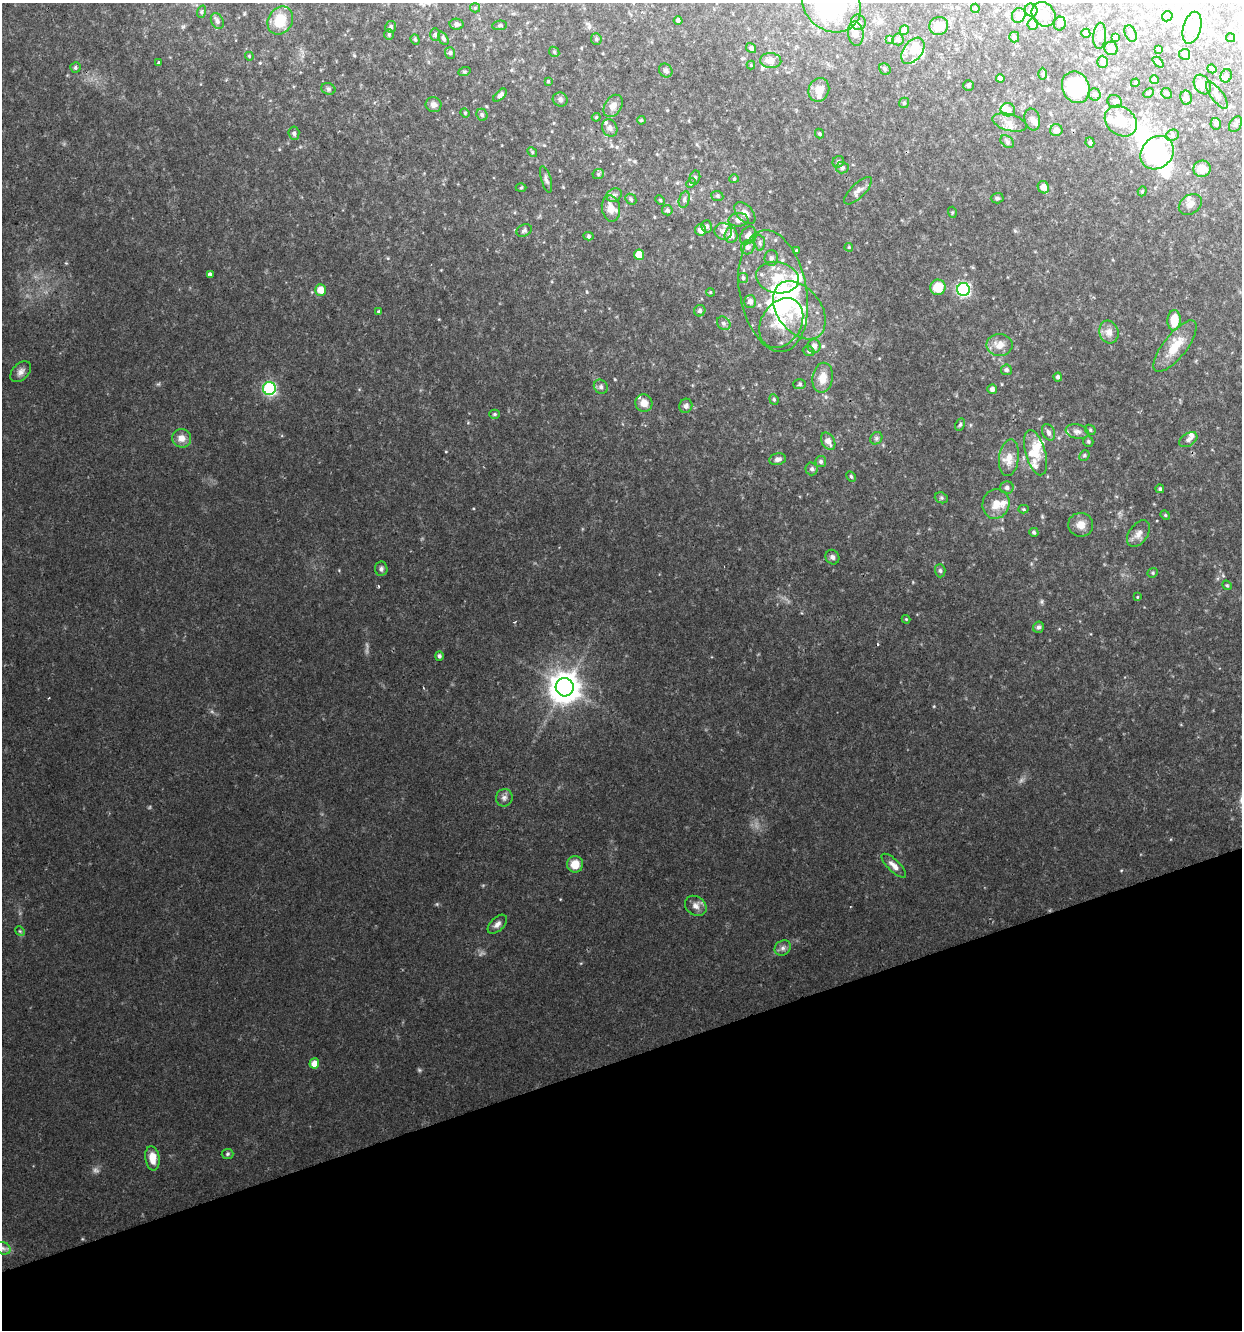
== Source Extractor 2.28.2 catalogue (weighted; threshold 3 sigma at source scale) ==
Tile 14 of 4 x 4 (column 2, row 4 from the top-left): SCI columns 1299-2538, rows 2-1329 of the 5124 x 5311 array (HDU 1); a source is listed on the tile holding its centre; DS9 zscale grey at full resolution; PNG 1244 x 1332 px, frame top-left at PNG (2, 3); each listed source drawn as its Kron ellipse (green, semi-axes under 4 px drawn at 4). Shown black and unused: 20% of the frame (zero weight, under 2 of 3 exposures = <1% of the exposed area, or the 3 px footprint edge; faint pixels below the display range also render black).
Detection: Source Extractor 2.28.2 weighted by HDU 2 'WHT'; one run over the whole footprint, this tile lists its part. Background 0.0813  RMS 0.0083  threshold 0.0373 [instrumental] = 3 sigma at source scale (4.5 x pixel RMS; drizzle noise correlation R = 1.50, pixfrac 1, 0.0396/0.0396 arcsec/px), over >= 5 px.
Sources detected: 246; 2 too faint to see at this stretch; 15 inside a brighter object's white glare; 1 cosmic-ray / hot-pixel residue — neither listed nor drawn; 20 inside a brighter listed object's ellipse — not listed separately; the other 208 listed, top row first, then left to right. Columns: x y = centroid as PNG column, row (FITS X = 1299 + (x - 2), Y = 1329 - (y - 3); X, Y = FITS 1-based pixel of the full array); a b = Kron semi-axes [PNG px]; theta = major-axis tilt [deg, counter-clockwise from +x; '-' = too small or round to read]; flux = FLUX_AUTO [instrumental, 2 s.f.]
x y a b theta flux
831 4 31 26 -41 120
475 8 5 4 - 1
975 8 5 3 - 1.3
1031 10 6 6 - 2.8
201 12 6 4 72 1.1
1044 14 13 11 -50 7.8
1019 15 7 6 - 4.9
1167 16 5 5 - 1.2
280 20 15 12 58 19
678 20 4 4 - 1.7
217 21 8 6 -64 2.3
858 22 8 7 - 3.1
456 24 7 5 -12 2.3
1033 24 5 5 - 3.4
1060 24 7 6 - 2.5
500 25 7 4 7 1.4
939 26 9 9 - 9.3
391 27 6 5 - 2
1192 28 16 9 75 6.8
904 30 5 5 - 3.1
1086 33 4 4 - 2.6
1131 33 9 5 -66 2.2
389 34 5 4 - 1.1
856 34 12 7 -83 4.8
435 35 6 4 -90 1.3
1100 36 13 6 85 4
1014 37 5 5 - 1
443 38 7 4 -63 1.9
1116 38 4 3 - 1.3
1231 38 5 4 - 1.2
596 39 6 5 - 1.3
889 39 4 4 - 0.85
898 39 6 5 - 2.1
415 40 6 4 -69 1.1
751 48 5 4 - 2
1111 48 7 6 - 4.1
1158 49 4 3 - 0.69
913 51 15 9 52 10
554 52 5 4 - 1.2
450 53 6 5 - 1.5
1185 54 5 5 - 2.2
249 56 4 3 - 0.73
771 61 10 7 -4 6.4
158 62 3 3 - 1.3
1102 62 6 5 - 2.2
1158 62 6 4 -44 0.99
751 65 4 4 - 0.77
75 67 5 5 - 1.7
885 69 6 5 - 1.5
1212 69 4 4 - 2.9
666 70 7 6 - 2.1
464 72 6 4 19 1
1043 74 6 4 89 1.2
1226 76 7 5 64 1.9
1000 78 4 4 - 2.7
1155 80 4 4 - 4.4
548 81 4 3 - 0.87
1135 83 4 4 - 11
968 85 5 5 - 1.8
1202 85 10 8 -57 5.6
1076 87 16 13 -69 36
328 89 7 5 -21 1.8
819 90 12 10 67 8.1
1148 93 5 4 - 1.1
1167 93 5 5 - 1.7
1095 94 6 6 - 2.4
500 95 8 4 44 3
1217 95 16 6 -53 4.2
1186 98 7 5 -80 4.4
560 99 7 7 - 2.3
1115 102 7 6 - 2.1
904 103 5 5 - 1.2
434 105 8 7 - 3.7
613 106 12 8 58 5.1
1008 110 7 6 - 5.8
465 113 4 4 - 0.91
482 115 6 5 - 1.7
596 117 4 4 - 0.84
1032 119 11 7 -75 3.7
641 120 4 3 - 0.9
1121 121 17 13 -39 20
1009 123 17 8 -15 7.1
1216 124 6 5 - 2.2
1236 124 8 5 58 2.2
610 128 9 7 -63 2.7
1056 130 6 6 - 5.4
294 133 6 5 - 2.1
819 134 5 4 - 1.1
1172 135 6 5 - 1.9
1007 142 7 5 -40 2
1090 142 5 4 - 1.7
532 152 5 4 - 1
1157 153 18 15 46 62
838 162 6 5 - 1.9
842 168 6 6 - 2.2
1202 169 9 8 - 9.7
598 174 6 5 - 1.4
695 177 7 5 75 1.8
546 179 13 5 -73 2.7
734 179 4 4 - 1
691 183 5 4 - 1.2
1043 187 6 5 - 6.3
521 188 5 3 - 0.9
858 191 18 7 45 4.7
1142 191 5 4 - 1.1
614 195 8 6 29 2.5
717 196 6 5 - 1.5
997 198 6 5 - 1.5
631 199 6 5 - 1.1
660 200 5 4 - 0.95
684 200 8 5 75 2.2
1190 204 12 9 36 5.3
611 208 13 9 -80 8.1
667 210 5 5 - 1.8
952 212 5 4 - 1
745 213 13 8 -49 5.6
738 220 10 7 3 5
707 226 6 5 - 2.2
524 230 8 5 26 1.8
701 230 5 5 - 4.4
723 231 8 8 - 4.4
731 235 7 6 - 4.7
748 235 10 7 58 4
588 236 5 4 - 1.3
760 243 8 5 -85 2
748 247 7 6 - 3.1
849 247 4 4 - 1
796 251 4 3 - 1.2
639 255 5 5 - 16
771 258 8 7 - 2.5
210 274 4 3 - 2.2
743 278 5 5 - 1.6
777 278 21 15 -12 21
938 287 8 7 - 15
963 289 6 6 - 110
320 290 6 5 - 9.8
773 291 61 33 -80 85
710 292 4 3 - 0.74
750 302 6 6 - 3.8
799 310 33 22 -53 38
700 311 6 5 - 2.1
379 312 4 4 - 1.2
1174 320 10 6 87 14
724 323 7 6 - 2.1
781 323 26 20 58 29
1109 332 11 9 -71 5.8
999 345 13 11 1 9
814 346 6 6 - 4
1175 346 31 11 52 17
809 351 6 5 - 1.4
1006 370 5 5 - 1.8
21 372 12 8 46 3.9
1058 377 4 4 - 2
823 378 15 10 80 10
800 384 6 5 - 1.3
601 387 7 6 - 2.3
269 388 6 6 - 110
992 389 5 4 - 2.9
774 399 5 4 - 1.1
644 403 9 8 - 6.9
686 406 7 6 - 2.4
495 414 5 4 - 1.2
960 424 6 4 63 1.4
1090 430 5 4 - 1.2
1077 431 11 7 -10 4
1049 432 9 6 -66 2.8
182 438 9 9 - 6.6
876 438 7 5 46 1.8
1188 440 10 6 32 3.1
828 441 9 6 -60 5.7
1088 442 5 5 - 1.2
1036 453 23 10 -74 15
1084 455 5 4 - 1.4
1009 458 18 10 83 10
777 459 8 6 11 3.1
821 462 5 5 - 1.9
812 469 6 6 - 2.3
851 476 6 4 -62 1.2
1007 488 7 6 - 2.7
1160 489 4 4 - 1.3
941 498 7 5 -20 1.4
996 504 15 13 66 10
1024 509 5 4 - 0.86
1165 515 5 4 - 0.97
1081 525 12 12 - 7.3
1034 532 5 4 - 1.5
1138 534 15 9 56 5.7
832 557 7 6 - 2.4
381 569 7 6 - 2.1
940 571 6 5 - 2
1153 573 5 4 - 1.2
1227 585 5 4 - 1
1137 597 4 3 - 0.72
906 619 4 4 - 0.82
1038 627 6 5 - 2.4
439 656 4 4 - 1.9
565 687 9 9 - 1200
504 798 9 8 - 3.1
575 864 8 8 - 11
894 866 16 6 -44 5.4
696 906 11 9 -37 5
497 924 12 6 44 3.6
20 931 5 4 - 0.97
783 948 8 7 - 3
314 1063 5 5 - 8.4
227 1154 6 5 - 1.3
152 1158 12 7 -82 10
3 1248 8 6 -21 2.4
Isophote crosses this tile's border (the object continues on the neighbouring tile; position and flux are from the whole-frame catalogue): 2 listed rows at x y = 831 4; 3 1248
Unlisted compact peaks at least as high as the median listed source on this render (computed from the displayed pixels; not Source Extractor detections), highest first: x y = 437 904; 1042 601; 420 1070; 1121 870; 615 379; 934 706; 446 451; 339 570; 66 263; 183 27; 279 149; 473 508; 560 899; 378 586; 1042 516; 587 292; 1171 839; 483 885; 260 63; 388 258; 244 13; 439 319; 354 55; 468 423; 544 145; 913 582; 212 711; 1002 384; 1015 231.